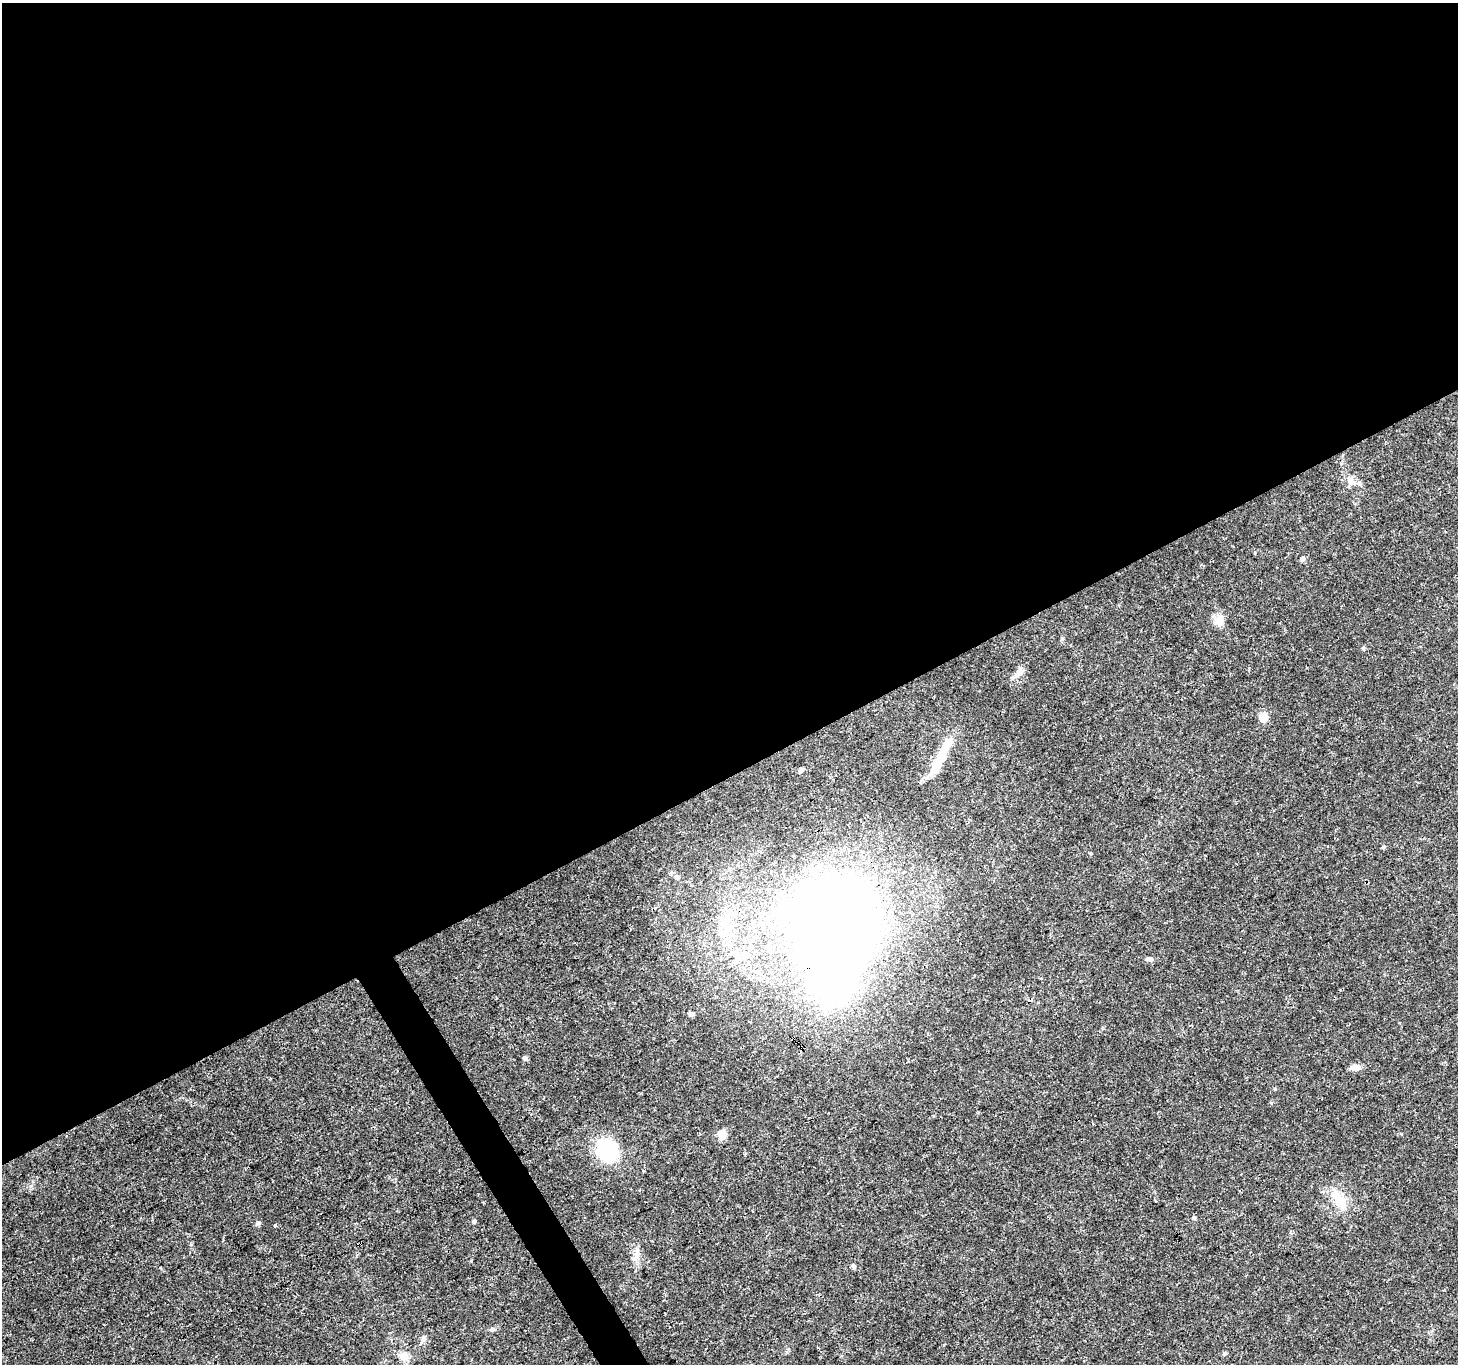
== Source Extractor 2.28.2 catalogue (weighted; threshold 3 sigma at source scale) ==
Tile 2 of 4 x 4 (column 2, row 1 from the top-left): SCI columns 1458-2913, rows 4195-5556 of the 5830 x 5727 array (HDU 1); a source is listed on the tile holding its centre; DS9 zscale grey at full resolution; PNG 1460 x 1366 px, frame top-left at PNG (2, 3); no overlay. Shown black and unused: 58% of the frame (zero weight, under 3 of 4 exposures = <1% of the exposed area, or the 3 px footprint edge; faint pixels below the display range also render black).
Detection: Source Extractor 2.28.2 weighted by HDU 2 'WHT'; one run over the whole footprint, this tile lists its part. Background 0.0247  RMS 0.002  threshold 0.00883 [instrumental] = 3 sigma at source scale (4.5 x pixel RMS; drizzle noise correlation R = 1.50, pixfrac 1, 0.0396/0.0396 arcsec/px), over >= 5 px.
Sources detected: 31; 3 inside a brighter object's white glare — not listed; the other 28 listed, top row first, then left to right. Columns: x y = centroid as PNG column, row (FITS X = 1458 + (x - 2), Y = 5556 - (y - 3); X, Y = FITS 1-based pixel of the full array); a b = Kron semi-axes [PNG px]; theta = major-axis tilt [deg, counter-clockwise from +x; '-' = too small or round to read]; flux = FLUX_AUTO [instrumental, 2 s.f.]
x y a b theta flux
1351 481 13 9 -50 1.5
1302 559 6 5 - 0.52
1220 620 17 11 77 1.8
1019 673 16 8 37 1.3
1263 717 8 7 - 3.1
935 767 27 11 59 3.8
801 770 7 5 70 0.43
1384 847 6 3 71 0.23
677 877 7 6 - 0.47
827 922 73 63 65 310
736 953 11 8 -30 1.4
1150 959 9 6 -18 0.55
691 1014 7 5 32 0.56
525 1058 7 5 20 0.34
1356 1067 13 7 5 1.1
722 1134 6 5 - 6.5
607 1150 20 17 -69 17
1339 1199 22 16 -41 4.1
1194 1218 6 4 -52 0.29
474 1221 6 4 90 0.33
258 1223 7 5 43 0.34
275 1226 4 3 - 0.19
636 1256 20 4 76 1.1
853 1266 6 5 - 0.34
492 1329 7 5 3 0.39
423 1339 11 6 60 0.71
1224 1353 6 4 89 0.27
404 1356 12 11 - 1.9
Overlapping masked pixels (flux is a lower limit): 1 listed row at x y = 827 922
Unlisted compact peaks at least as high as the median listed source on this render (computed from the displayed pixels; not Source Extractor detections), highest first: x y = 31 1186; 1363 648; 1091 853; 1275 1089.